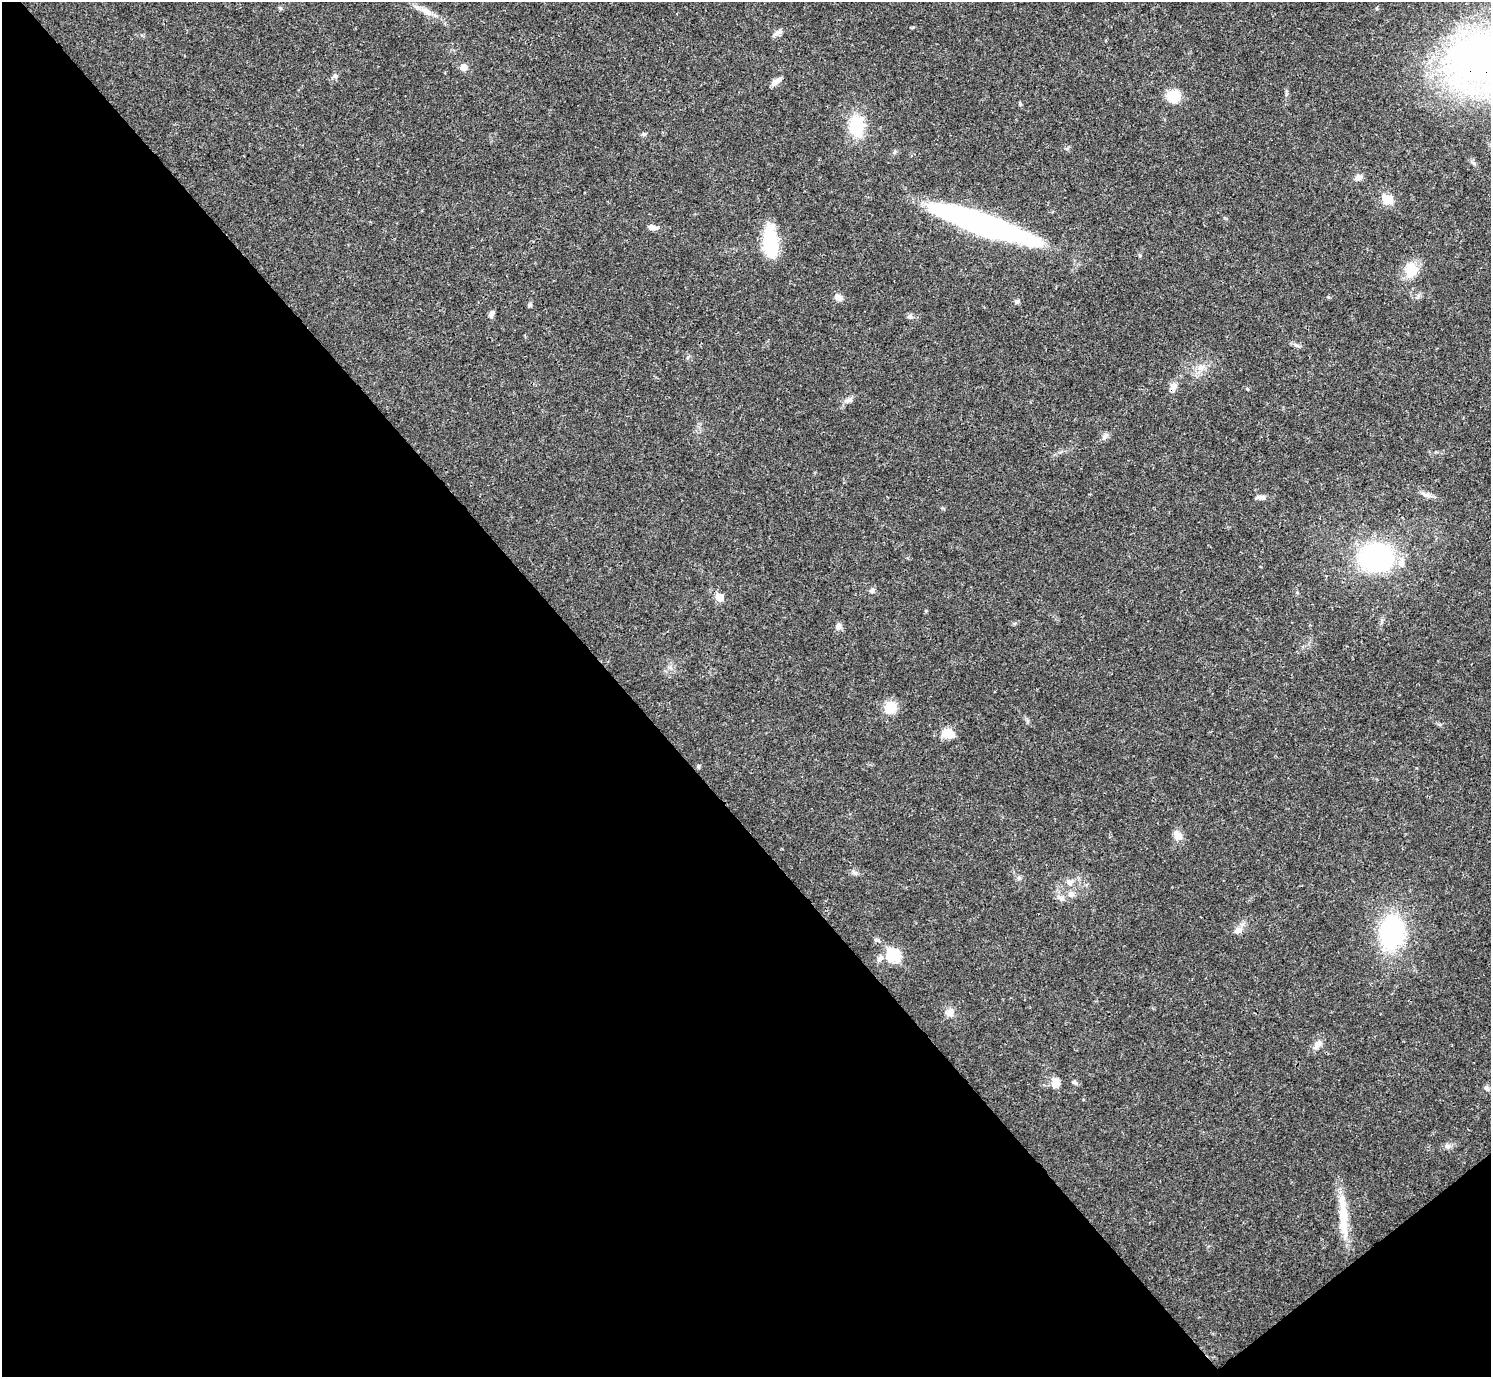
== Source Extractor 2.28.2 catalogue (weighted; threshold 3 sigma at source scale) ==
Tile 14 of 4 x 4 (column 2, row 4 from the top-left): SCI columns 1491-2979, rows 159-1533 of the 5961 x 5958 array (HDU 1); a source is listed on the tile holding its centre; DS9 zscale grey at full resolution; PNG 1493 x 1379 px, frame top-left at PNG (2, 2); no overlay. Shown black and unused: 43% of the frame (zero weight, under 3 of 4 exposures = <1% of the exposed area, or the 3 px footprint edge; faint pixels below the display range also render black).
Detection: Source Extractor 2.28.2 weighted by HDU 2 'WHT'; one run over the whole footprint, this tile lists its part. Background 0.0209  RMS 0.0022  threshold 0.01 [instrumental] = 3 sigma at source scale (4.5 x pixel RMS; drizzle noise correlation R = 1.50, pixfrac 1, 0.05/0.05 arcsec/px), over >= 5 px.
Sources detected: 50; all 50 listed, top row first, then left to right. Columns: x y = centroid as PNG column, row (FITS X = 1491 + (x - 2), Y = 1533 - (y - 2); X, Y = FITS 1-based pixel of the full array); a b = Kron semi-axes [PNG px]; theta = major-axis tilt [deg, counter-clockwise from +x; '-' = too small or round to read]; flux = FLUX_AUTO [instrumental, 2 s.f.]
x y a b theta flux
426 11 20 8 -27 2.1
777 33 14 6 29 0.94
463 67 8 7 - 1.3
335 76 8 6 34 0.61
776 81 14 6 36 1.2
1174 97 13 13 - 5
856 126 26 19 87 7.8
644 134 6 5 - 0.34
1358 178 9 7 27 1.1
1387 200 6 6 - 7.9
982 224 97 17 -19 69
653 227 14 6 -7 1.2
770 243 29 12 -86 15
1411 269 16 13 89 5.3
839 297 11 7 -30 1.3
1017 302 7 5 -57 0.47
530 305 6 4 25 0.39
492 314 9 6 66 0.8
910 316 7 6 - 0.57
1297 345 10 4 -22 0.59
1201 367 9 8 - 1.3
1173 387 11 7 78 1.4
848 400 10 5 27 0.79
1104 436 10 6 66 0.67
1426 495 14 6 -12 1.1
1261 497 12 6 2 0.86
1376 557 27 21 -8 41
872 590 7 6 - 0.58
719 597 6 6 - 3.6
839 626 9 8 - 0.84
890 708 15 13 53 4
947 733 12 9 -8 4.1
698 766 5 4 - 0.34
1178 836 12 10 -39 1.6
1019 878 6 5 - 0.44
1069 883 10 7 -34 1.1
1071 894 7 6 - 0.71
1061 898 9 7 -15 0.99
1238 930 10 8 6 1.2
1392 933 26 19 83 31
877 940 7 5 19 0.44
893 955 7 6 - 18
880 958 11 6 59 0.86
949 1013 10 9 - 1.6
1317 1044 12 8 41 1.4
1074 1082 7 5 -22 0.48
1055 1083 14 10 86 1.7
1487 1088 7 6 - 0.63
1447 1146 8 6 -1 0.71
1343 1219 46 11 -87 6.8
Overlapping masked pixels (flux is a lower limit): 2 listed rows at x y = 982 224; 1173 387
Unlisted compact peaks at least as high as the median listed source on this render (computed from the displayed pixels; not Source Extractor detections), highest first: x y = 1247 389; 1328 297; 1020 104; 1140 256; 1474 163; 853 871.